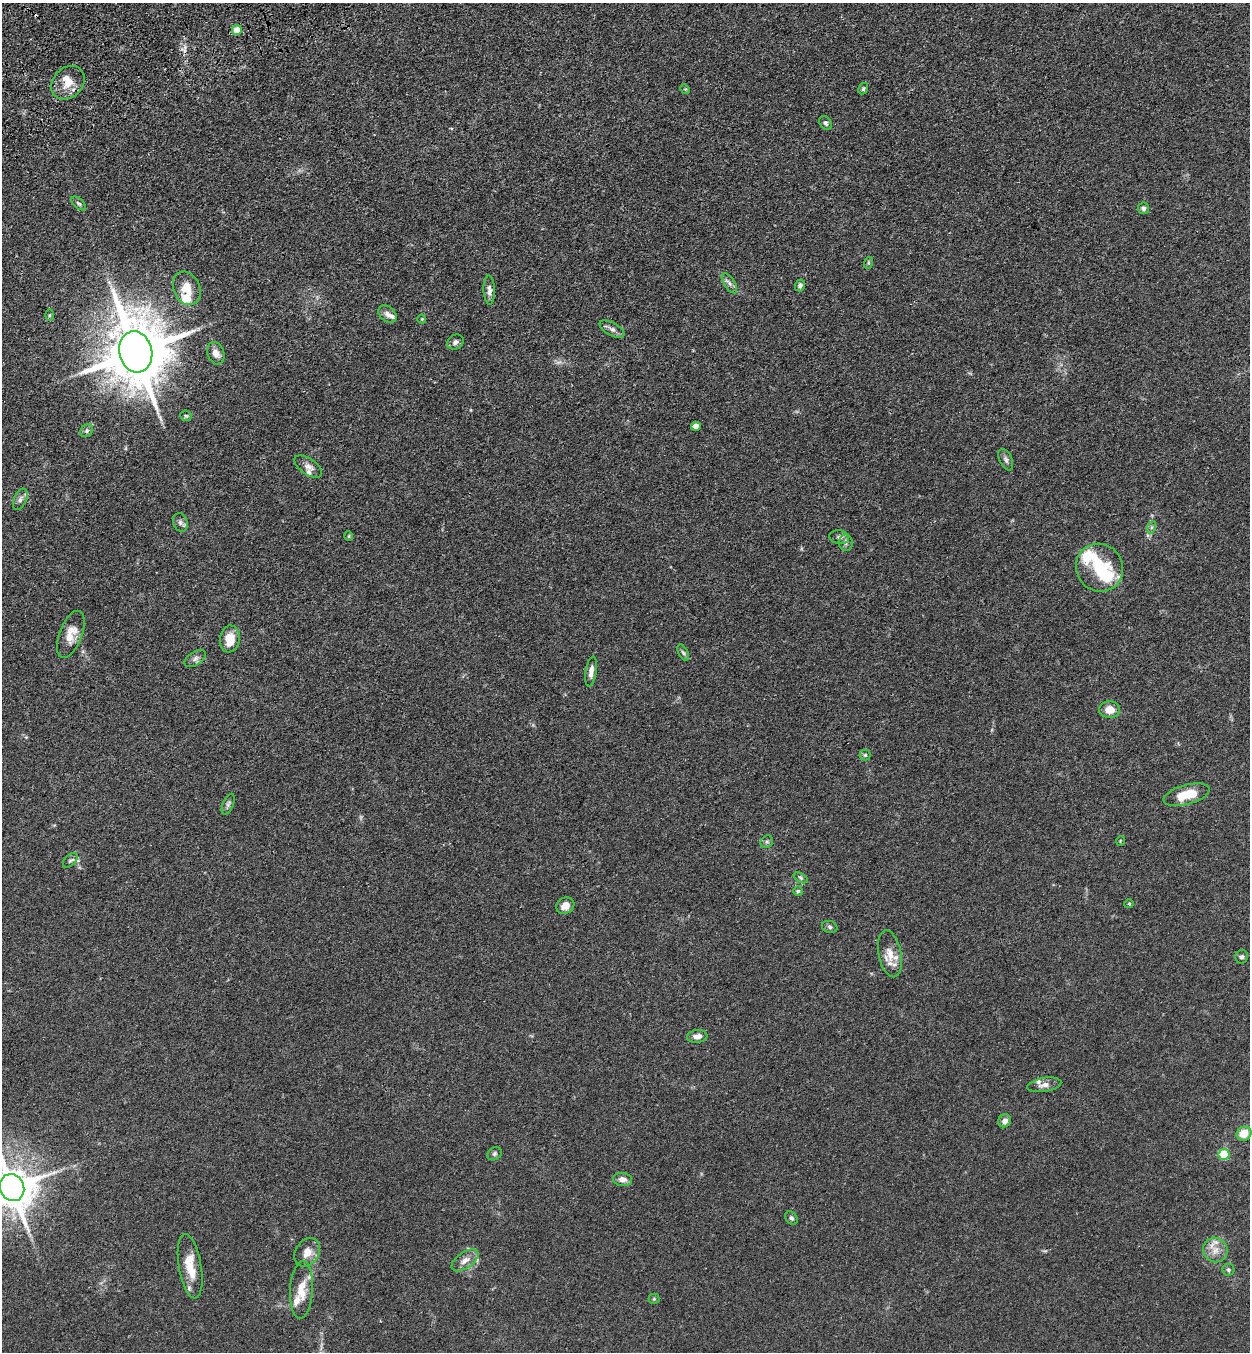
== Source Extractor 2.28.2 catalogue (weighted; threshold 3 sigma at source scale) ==
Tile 11 of 4 x 4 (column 3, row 3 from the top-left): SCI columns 2699-3946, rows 1465-2814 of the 5522 x 5630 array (HDU 1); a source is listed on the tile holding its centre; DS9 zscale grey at full resolution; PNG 1252 x 1354 px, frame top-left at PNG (2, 3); each listed source drawn as its Kron ellipse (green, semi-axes under 4 px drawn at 4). Shown black and unused: <1% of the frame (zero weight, under 3 of 4 exposures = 6% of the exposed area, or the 3 px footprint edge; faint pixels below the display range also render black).
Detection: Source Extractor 2.28.2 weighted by HDU 2 'WHT'; one run over the whole footprint, this tile lists its part. Background 0.0704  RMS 0.0041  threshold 0.0184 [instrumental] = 3 sigma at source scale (4.5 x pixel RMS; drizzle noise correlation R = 1.50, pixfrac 1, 0.05/0.05 arcsec/px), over >= 5 px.
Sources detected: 79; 1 too faint to see at this stretch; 1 inside a brighter object's white glare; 2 cosmic-ray / hot-pixel residue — neither listed nor drawn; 9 inside a brighter listed object's ellipse — not listed separately; the other 66 listed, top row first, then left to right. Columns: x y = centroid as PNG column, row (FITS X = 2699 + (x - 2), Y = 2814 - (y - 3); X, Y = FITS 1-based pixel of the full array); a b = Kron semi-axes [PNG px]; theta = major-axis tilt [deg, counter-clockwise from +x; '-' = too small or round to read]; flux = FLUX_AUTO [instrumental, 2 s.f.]
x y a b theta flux
237 30 5 4 - 7.3
68 83 18 14 45 6.2
685 89 5 4 - 0.4
863 89 6 4 60 0.66
826 123 7 5 -58 0.89
79 203 9 5 -41 0.87
1143 208 6 5 - 0.96
868 263 6 4 72 0.48
729 283 11 5 -57 1.6
800 285 6 5 - 1.1
187 288 17 13 -66 6.5
489 290 15 6 -89 1.8
387 314 10 7 -39 1.9
50 315 5 3 - 0.45
422 319 4 4 - 0.39
612 329 14 6 -28 1.8
455 342 9 7 36 1.3
136 352 21 16 -76 3400
216 353 11 8 -69 3.1
186 416 5 5 - 0.56
696 426 5 4 - 2.4
87 431 7 6 - 0.85
1006 460 11 6 -65 1.2
308 466 16 8 -33 2.3
20 499 11 6 66 1.4
180 522 9 7 -70 1.4
1152 527 6 4 71 0.75
349 536 5 3 - 0.45
839 537 10 7 -9 1.4
846 543 8 7 - 1.3
1099 568 24 23 - 17
71 634 25 11 69 5.6
230 639 13 10 82 6.5
683 652 9 4 -62 0.8
195 659 12 6 33 1.5
591 671 15 5 82 2.5
1110 710 10 8 1 4.3
865 755 5 5 - 0.57
1187 795 24 9 15 9.3
228 804 11 5 65 1.1
1120 841 5 3 - 0.3
767 842 7 6 - 0.87
70 860 9 5 43 1
801 878 8 4 -31 0.73
798 891 5 5 - 0.59
1129 904 4 4 - 0.42
565 906 9 8 - 3.4
830 927 8 6 -17 0.91
890 954 24 11 -79 5.8
1242 957 7 6 - 0.96
697 1036 10 6 6 2.5
1044 1085 17 7 9 2.5
1005 1121 7 6 - 1.9
1244 1134 7 6 - 6.9
494 1154 8 6 33 0.85
1224 1154 5 5 - 15
622 1179 9 6 -7 2.3
12 1188 14 12 -67 1400
791 1218 7 5 -51 0.85
1215 1250 13 12 - 4.2
307 1252 15 11 57 4.6
465 1260 15 8 34 3
190 1266 33 11 -80 8.9
1228 1270 6 6 - 0.78
301 1290 29 11 87 8.1
654 1299 5 5 - 0.49
Overlapping masked pixels (flux is a lower limit): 1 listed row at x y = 68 83
Isophote crosses this tile's border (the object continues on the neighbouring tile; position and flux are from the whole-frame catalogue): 1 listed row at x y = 12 1188